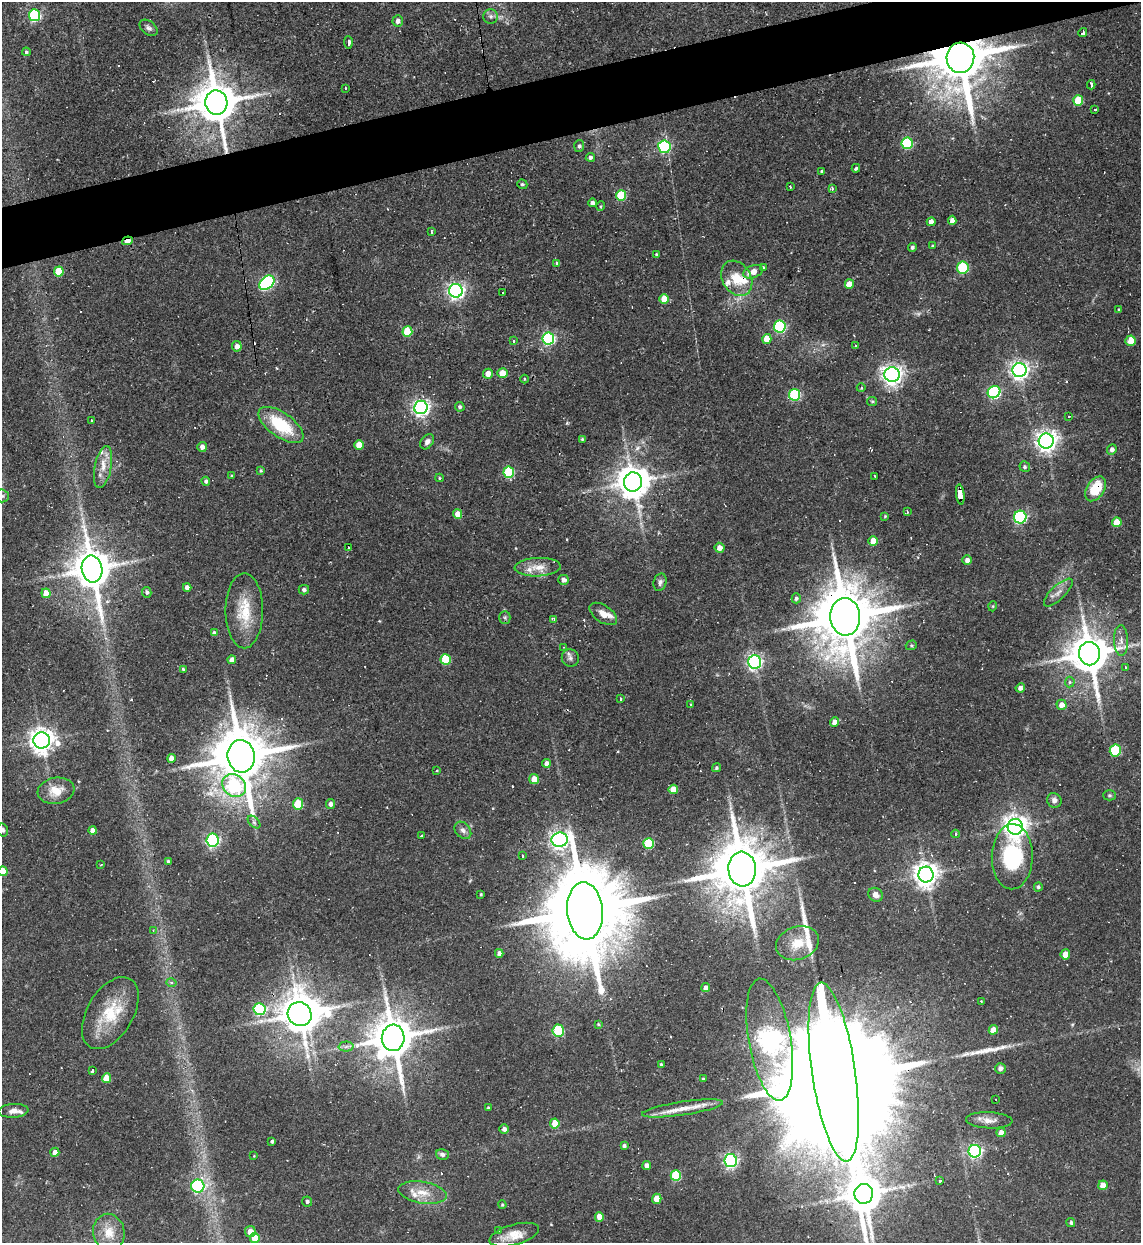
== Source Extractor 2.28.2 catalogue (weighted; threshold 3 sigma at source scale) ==
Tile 10 of 4 x 4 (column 2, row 3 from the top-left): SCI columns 1392-2530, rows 1242-2482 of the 4944 x 4963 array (HDU 1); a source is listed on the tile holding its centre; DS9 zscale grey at full resolution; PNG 1143 x 1245 px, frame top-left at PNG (2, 2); each listed source drawn as its Kron ellipse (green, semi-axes under 4 px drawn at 4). Shown black and unused: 4% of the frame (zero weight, under 2 of 3 exposures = <1% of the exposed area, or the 3 px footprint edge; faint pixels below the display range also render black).
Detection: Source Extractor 2.28.2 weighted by HDU 2 'WHT'; one run over the whole footprint, this tile lists its part. Background 0.0631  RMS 0.0059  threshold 0.0265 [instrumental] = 3 sigma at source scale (4.5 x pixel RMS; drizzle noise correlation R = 1.50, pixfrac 1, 0.05/0.05 arcsec/px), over >= 5 px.
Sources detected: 249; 2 too faint to see at this stretch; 2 inside a brighter object's white glare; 19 cosmic-ray / hot-pixel residue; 2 long thin detections or spike segments (spike, bleed or trail) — neither listed nor drawn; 8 inside a brighter listed object's ellipse — not listed separately; the other 216 listed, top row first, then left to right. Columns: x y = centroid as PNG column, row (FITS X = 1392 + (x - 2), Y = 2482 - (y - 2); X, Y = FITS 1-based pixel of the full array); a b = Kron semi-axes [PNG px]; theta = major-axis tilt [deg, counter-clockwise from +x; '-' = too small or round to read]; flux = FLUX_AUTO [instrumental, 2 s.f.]
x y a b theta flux
35 15 6 5 - 62
491 16 7 7 - 2
398 21 5 5 - 2.8
148 28 10 6 -38 2
1083 33 4 4 - 4
348 42 6 3 -86 3.7
26 52 4 4 - 0.95
960 58 15 14 - 4500
1091 85 4 2 - 1.9
345 88 3 3 - 0.93
1078 101 5 5 - 23
216 103 12 11 - 2400
1095 109 3 2 - 1.3
907 143 6 5 - 48
579 146 6 5 - 1.2
664 147 6 6 - 80
590 157 4 4 - 1.7
856 168 4 3 - 1.4
822 171 3 3 - 1.1
522 184 5 4 - 1
790 187 3 2 - 1.1
832 189 3 3 - 1.4
621 195 5 5 - 25
592 203 4 4 - 2.9
601 206 5 3 - 0.59
952 220 5 4 - 3
931 222 4 4 - 3.7
431 232 3 2 - 1.7
127 241 5 3 - 9.6
932 246 4 3 - 0.56
912 247 4 4 - 1.5
656 255 4 4 - 0.79
556 263 4 3 - 1.5
763 267 3 3 - 0.66
963 268 6 6 - 36
59 271 5 5 - 19
753 272 10 6 21 5.6
737 278 19 14 -57 13
267 283 8 6 37 110
849 284 5 4 - 5.8
456 291 7 7 - 210
502 293 3 2 - 1.5
664 299 5 5 - 12
1119 310 4 3 - 0.87
780 327 6 5 - 72
407 331 5 5 - 23
548 338 6 6 - 110
767 339 5 4 - 10
513 341 3 3 - 2.9
1130 341 5 5 - 15
237 346 5 4 - 3.7
855 346 3 3 - 2
1019 370 7 7 - 260
502 373 5 5 - 9.8
488 374 5 5 - 4.6
892 375 7 7 - 320
524 379 4 3 - 0.53
861 388 4 3 - 0.65
994 392 7 6 - 83
795 395 6 5 - 51
872 401 5 4 - 0.8
421 407 7 6 - 220
460 407 5 4 - 1.2
1069 417 3 3 - 3.8
92 421 3 3 - 1.5
281 425 26 12 -35 30
582 439 4 3 - 0.71
1046 441 7 7 - 350
427 442 8 6 54 2.5
359 445 5 4 - 11
202 447 5 5 - 3.3
1112 449 5 5 - 2.3
103 467 21 8 78 7.2
1025 467 5 5 - 1.1
261 471 4 4 - 0.75
509 472 6 5 - 41
232 476 4 3 - 0.65
875 476 3 2 - 0.94
439 478 4 4 - 0.64
206 481 4 4 - 1.4
633 482 9 9 - 1200
1095 489 13 8 57 18
960 494 10 4 -83 130
2 496 6 6 - 1.6
907 512 3 2 - 1.2
457 514 5 4 - 6.7
885 516 4 3 - 0.6
1020 517 6 6 - 86
1117 522 5 5 - 9.6
873 541 5 4 - 8.3
349 548 3 3 - 1.3
719 548 5 5 - 4.6
967 560 5 4 - 2.6
538 567 23 9 3 7.9
92 569 13 10 -80 1700
564 580 5 5 - 3
660 582 9 6 74 1.9
187 588 4 4 - 2.8
304 590 5 5 - 1.6
147 592 5 4 - 1.5
1058 592 19 7 43 4.4
46 593 5 4 - 9.9
796 598 5 4 - 1.3
993 606 5 3 - 0.52
244 611 37 18 90 20
603 614 15 8 -34 5.6
505 617 6 5 - 1.1
845 617 19 15 -86 5100
554 619 3 3 - 7.9
214 633 4 3 - 1.6
1121 641 15 7 -88 4.6
911 645 6 4 20 0.83
564 647 3 3 - 0.44
1089 654 12 10 -81 2000
570 658 9 8 - 2.3
232 660 4 4 - 3.9
446 660 5 5 - 21
754 662 6 6 - 170
1125 667 3 2 - 0.55
183 669 3 3 - 0.79
1070 682 5 5 - 0.96
1020 688 4 4 - 2
620 699 3 3 - 1.4
691 705 2 2 - 0.58
1062 705 5 5 - 4.7
834 722 4 4 - 4.1
42 740 8 8 - 530
1115 751 6 5 - 36
241 756 16 13 -83 4400
171 758 4 4 - 4.8
546 763 4 4 - 2.7
716 768 5 4 - 1
437 770 3 2 - 0.64
534 779 5 4 - 7.2
234 786 12 10 -41 43
673 789 4 4 - 8.8
56 791 18 13 10 9.5
1109 795 6 5 - 1
1054 800 7 7 - 2.6
298 804 5 5 - 18
331 804 5 4 - 2.3
254 822 7 4 -46 1.3
1015 827 8 7 - 490
3 830 6 5 - 1.5
93 830 4 4 - 5.5
463 830 10 7 -48 2.5
955 834 4 3 - 0.88
422 835 3 2 - 0.48
212 840 6 6 - 100
560 840 8 7 - 280
648 844 5 5 - 31
522 856 3 3 - 1.5
1012 857 32 20 89 52
168 861 3 3 - 0.92
101 865 4 2 - 0.47
742 869 17 14 -85 4600
3 871 5 4 - 9.7
926 875 8 7 - 560
1038 887 4 4 - 1
481 894 3 3 - 0.61
876 895 7 6 - 3.3
585 911 28 18 -84 11000
153 930 4 3 - 0.44
797 943 22 16 18 15
499 953 4 4 - 2.9
1065 954 5 5 - 5.6
171 982 5 3 - 0.95
706 988 4 4 - 2.4
981 1002 3 2 - 1
260 1009 6 6 - 57
110 1013 39 23 59 26
300 1014 12 11 - 1400
598 1024 4 4 - 0.67
558 1030 6 6 - 34
993 1030 5 4 - 7.1
393 1038 13 11 83 2400
770 1040 62 21 -80 490
346 1047 7 5 2 1.7
661 1065 4 4 - 1.4
1000 1068 5 5 - 2
92 1070 3 3 - 3
834 1072 90 21 -82 55000
107 1078 5 4 - 10
703 1079 3 3 - 0.68
996 1099 2 2 - 0.48
488 1108 3 3 - 0.79
682 1108 41 6 9 11
13 1111 15 7 3 4.5
989 1120 23 8 -2 5.3
555 1123 5 4 - 11
504 1129 5 4 - 1.9
1001 1133 4 4 - 5.6
272 1141 3 3 - 1.7
624 1146 4 4 - 1.4
975 1151 6 6 - 130
55 1152 4 4 - 4
442 1154 6 5 - 1.8
254 1156 4 3 - 0.51
731 1161 6 6 - 120
647 1165 4 4 - 2.6
676 1175 5 5 - 29
939 1181 3 3 - 3.2
1103 1185 5 4 - 7.4
198 1186 6 6 - 76
423 1193 24 11 -9 9.7
864 1194 10 9 - 1600
657 1199 5 4 - 7.8
307 1201 5 5 - 1.2
502 1205 4 3 - 0.71
599 1217 5 4 - 6.3
1071 1223 4 4 - 1.1
499 1230 4 4 - 0.76
250 1231 5 5 - 5.2
109 1232 19 15 -78 11
514 1235 25 10 16 9.2
255 1238 5 5 - 9.7
Overlapping masked pixels (flux is a lower limit): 9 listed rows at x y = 960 58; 216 103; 127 241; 1095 489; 960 494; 845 617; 300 1014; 770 1040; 834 1072
Isophote crosses this tile's border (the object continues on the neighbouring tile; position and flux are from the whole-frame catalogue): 4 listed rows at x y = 2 496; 3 830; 3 871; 834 1072